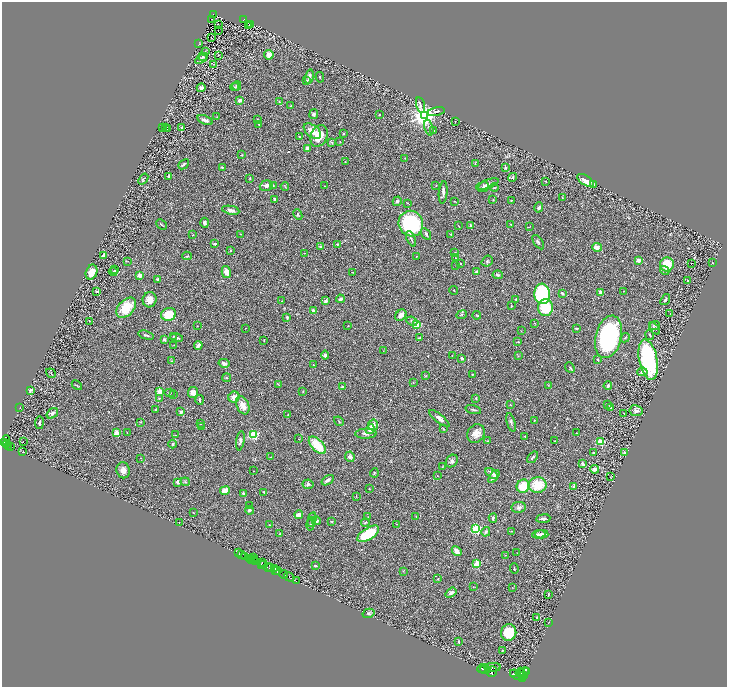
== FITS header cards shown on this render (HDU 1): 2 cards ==
NAXIS1  =                 1450
NAXIS2  =                 1369

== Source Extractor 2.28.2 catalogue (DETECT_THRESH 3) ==
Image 1450 x 1369 px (HDU 1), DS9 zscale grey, zoomed out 1/2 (1 PNG px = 2 x 2 image px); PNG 729 x 689 px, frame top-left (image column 2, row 1369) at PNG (2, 2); each listed source drawn as its Kron ellipse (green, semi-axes under 4 px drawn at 4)
Background 0.433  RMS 0.028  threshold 0.0852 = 3 sigma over >= 5 px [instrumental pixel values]
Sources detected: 395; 49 cannot appear on this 1/2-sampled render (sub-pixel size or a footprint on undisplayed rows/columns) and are neither listed nor drawn; the other 346 listed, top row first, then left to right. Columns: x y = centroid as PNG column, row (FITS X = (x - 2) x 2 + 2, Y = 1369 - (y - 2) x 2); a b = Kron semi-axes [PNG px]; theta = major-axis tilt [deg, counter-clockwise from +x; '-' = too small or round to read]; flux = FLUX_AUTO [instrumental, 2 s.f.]
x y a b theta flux
213 14 2 2 - 34
212 19 2 1 - 1.5
244 19 2 2 - 57
218 24 2 1 - 2.7
251 24 3 2 - 2.7
249 26 2 1 - 4.5
218 31 2 1 - 53
211 37 3 1 - 2.3
199 44 2 1 - 2.9
206 52 2 1 - 36
218 55 2 1 - 2.1
269 55 5 4 - 31
203 57 3 3 - 6
201 58 7 3 33 12
214 64 3 2 - 2.4
309 77 7 4 78 27
320 77 5 2 - 3.8
307 81 4 3 - 5.4
237 86 5 3 - 6
235 87 4 3 - 5
201 88 4 3 - 17
240 100 3 2 - 20
279 102 3 2 - 3.2
420 105 8 3 -77 9.3
291 106 3 2 - 3.5
436 112 9 2 12 8.8
314 114 5 4 - 11
379 115 2 2 - 2.9
424 116 4 4 - 6200
217 117 2 2 - 1.7
205 120 8 3 -20 20
257 120 4 3 - 5.2
455 121 2 2 - 5.4
259 125 3 2 - 2.7
163 127 2 2 - 1.9
182 127 4 3 - 6.4
166 128 3 2 - 2.2
168 128 3 2 - 3.9
429 128 8 3 -75 10
312 131 10 6 -38 46
433 131 3 2 - 3.4
343 133 2 2 - 4.3
319 136 11 8 66 80
299 137 2 2 - 2.3
331 142 4 3 - 4.6
340 142 2 2 - 2.3
308 148 3 3 - 27
242 155 3 2 - 2.7
405 158 2 1 - 2.8
345 162 2 2 - 3.8
184 164 6 2 41 9.1
475 164 3 2 - 1.9
222 167 4 3 - 5.4
505 168 4 3 - 5.7
168 176 4 2 - 6.4
512 177 5 3 - 6.7
250 178 3 3 - 4.1
143 179 6 2 52 5.4
585 180 9 4 -32 40
546 181 3 1 - 2.5
487 184 12 4 18 18
594 184 2 2 - 11
273 185 2 2 - 2.4
436 185 3 2 - 2.6
266 186 6 5 - 23
285 186 4 2 - 3.2
324 186 2 2 - 1.9
483 187 6 4 39 13
494 188 4 2 - 3.7
443 192 11 4 84 24
562 198 2 2 - 3.4
275 199 2 2 - 31
493 199 4 2 - 3.1
511 200 3 2 - 3.9
397 201 5 4 - 8.9
454 201 2 1 - 1.9
408 203 3 2 - 3.6
539 207 5 4 - 10
231 210 9 4 -11 18
298 215 6 4 -66 7.6
205 223 5 3 - 9.6
411 224 13 12 - 480
510 224 3 2 - 1.9
161 225 6 2 -42 6.8
471 225 2 2 - 24
459 226 2 1 - 2.4
530 226 2 2 - 1.8
240 234 2 2 - 2.1
426 234 7 3 -58 12
451 234 3 3 - 5.7
193 235 3 2 - 3.6
411 239 8 3 -66 9.4
538 242 8 4 -55 10
215 244 4 2 - 5.9
337 244 3 2 - 4.6
321 246 2 2 - 27
597 247 5 3 - 32
231 250 2 2 - 4.5
455 252 2 2 - 2
304 253 2 2 - 1.2
104 256 4 3 - 21
187 256 4 2 - 5.3
416 256 2 2 - 2.1
455 258 2 2 - 2.3
638 260 2 2 - 89
128 261 4 2 - 3.1
487 261 6 5 - 8.2
460 263 3 2 - 3.4
691 263 2 1 - 26
712 263 3 1 - 2.8
667 264 7 7 - 130
456 266 2 2 - 1.8
115 269 2 1 - 2.5
665 271 5 4 - 6.9
92 272 7 5 69 60
113 272 4 3 - 7.3
226 272 6 4 -77 31
353 272 2 2 - 1.7
477 272 2 2 - 37
140 275 2 2 - 110
498 275 5 3 - 8.2
157 279 4 3 - 8.6
688 281 2 2 - 2.2
454 290 4 2 - 2.6
97 291 3 2 - 13
623 291 2 1 - 3.5
601 292 2 2 - 69
562 293 4 3 - 7.9
542 294 10 8 -85 490
340 299 4 3 - 12
516 299 2 2 - 4.2
150 300 7 7 - 41
665 300 6 2 52 9.8
282 301 3 2 - 2.4
326 301 4 3 - 15
511 306 2 2 - 6.2
126 308 12 7 45 140
545 308 8 7 - 170
313 311 2 2 - 70
169 314 7 6 - 110
670 314 2 2 - 1.9
401 315 6 5 - 27
461 315 5 2 - 4.4
477 315 4 2 - 3.8
287 317 2 2 - 12
90 321 3 2 - 1.9
412 321 6 3 -24 10
535 323 3 2 - 1.9
417 325 3 3 - 280
655 325 5 4 - 8.2
197 326 3 2 - 1.8
348 326 2 2 - 2.3
245 328 2 1 - 1.7
576 328 3 2 - 7.4
654 328 7 4 -50 7.2
521 331 2 1 - 1.9
146 335 8 3 -15 8.5
650 335 5 2 - 4
173 337 3 2 - 3.1
608 337 21 13 77 720
177 338 6 4 -8 10
419 338 4 3 - 5.1
625 338 5 3 - 5.6
164 340 2 2 - 45
264 340 3 1 - 2.2
518 342 3 2 - 3
174 345 2 2 - 2.3
198 345 4 3 - 20
383 351 2 1 - 1.7
325 355 4 3 - 15
452 355 3 1 - 1.6
519 356 3 2 - 2.8
462 358 3 2 - 8.1
598 360 2 2 - 12
648 360 20 9 -79 750
172 361 4 2 - 4.1
224 363 5 4 - 22
313 365 2 2 - 7.6
570 367 6 3 -50 6.5
642 372 5 3 - 18
51 373 5 2 - 3.8
472 374 2 2 - 3.8
425 376 4 2 - 3.5
226 378 4 2 - 4.4
413 382 3 3 - 3.7
278 384 4 2 - 2.6
77 385 5 3 - 6.2
548 385 2 2 - 2.1
608 386 4 3 - 6.9
342 387 2 2 - 14
30 390 3 2 - 9.4
303 391 3 2 - 3.2
160 392 2 2 - 170
193 392 5 5 - 29
170 393 5 3 - 5.1
173 395 2 1 - 1.3
234 397 6 5 - 27
159 398 3 3 - 3.7
476 399 3 2 - 4.1
199 400 5 2 - 6.2
608 404 2 2 - 2.2
243 405 9 6 -67 43
510 405 3 2 - 2.4
611 407 4 3 - 5.7
20 408 2 1 - 1.5
155 409 3 2 - 3.5
473 410 8 2 -15 7.7
636 411 7 5 -9 17
181 412 3 3 - 14
52 413 6 4 35 15
624 413 3 2 - 3.5
288 414 3 2 - 2.7
439 418 12 4 -39 22
339 421 5 2 - 4.1
534 421 2 2 - 2.5
140 422 3 2 - 3.7
511 422 9 3 -74 12
39 423 6 2 82 10
200 423 3 2 - 4.9
373 425 5 5 - 21
201 426 2 2 - 2.1
370 429 5 3 - 46
443 429 3 2 - 3.4
127 432 3 2 - 2.4
116 433 2 2 - 140
476 433 10 8 50 43
577 433 2 2 - 1.5
366 434 11 5 1 16
175 435 3 2 - 2.5
254 435 3 3 - 600
525 436 3 2 - 3
299 439 2 1 - 1.5
5 441 6 4 73 620
240 441 9 4 80 17
488 441 3 2 - 3.7
554 441 2 1 - 2.3
23 442 2 1 - 5.2
600 442 3 2 - 270
4 443 3 2 - 270
173 444 4 4 - 9.6
7 445 3 2 - 190
317 445 11 5 -46 130
9 446 2 2 - 140
11 447 2 2 - 15
23 452 3 1 - 1.8
594 453 3 3 - 4.5
625 453 4 3 - 13
271 457 2 2 - 2.2
350 457 5 4 - 13
532 457 6 3 50 9.4
141 458 2 2 - 1.8
452 461 7 5 50 15
583 464 4 3 - 18
442 467 3 2 - 2.8
594 469 4 3 - 18
123 470 8 6 -78 34
253 471 2 1 - 4.6
374 473 4 3 - 5.6
492 473 7 4 -38 18
437 475 2 2 - 2.5
494 477 7 4 54 30
611 477 4 2 - 2.4
328 480 7 3 34 15
178 482 4 3 - 19
185 482 4 2 - 5.2
308 484 5 4 - 8.9
538 485 9 8 - 130
523 486 7 6 - 130
574 486 4 2 - 9.9
369 489 2 2 - 2.1
225 491 5 3 - 46
264 492 3 2 - 4.4
244 493 2 2 - 49
356 496 3 1 - 2.2
249 506 2 2 - 1.8
519 507 7 5 9 17
249 510 4 3 - 11
193 513 3 2 - 2.3
299 515 4 3 - 30
416 516 3 2 - 2.4
368 517 3 2 - 1.9
493 518 5 2 - 8.5
543 519 7 3 6 11
312 520 7 3 78 11
316 521 4 4 - 14
331 521 4 2 - 3.5
179 522 2 2 - 19
365 523 4 2 - 4.7
311 524 6 3 77 6.1
397 524 2 2 - 2.7
269 525 2 2 - 2.6
476 529 3 3 - 780
512 531 2 2 - 1.6
486 532 5 3 - 11
280 534 3 2 - 3.5
368 534 12 6 32 230
539 534 7 3 7 19
542 534 6 3 -2 21
457 551 5 4 - 25
238 553 2 2 - 44
517 553 2 1 - 1.4
241 555 2 1 - 370
505 555 2 2 - 2.6
244 556 3 1 - 32
249 558 3 2 - 76
254 558 2 1 - 130
252 560 2 1 - 27
254 560 2 1 - 100
255 561 2 1 - 190
262 563 2 1 - 240
261 564 3 1 - 270
263 564 4 3 - 180
477 564 3 2 - 260
315 566 3 2 - 5.6
267 567 4 1 - 170
271 568 3 2 - 300
274 568 3 2 - 540
514 569 5 2 - 4.1
276 570 3 1 - 210
278 570 3 2 - 350
403 571 3 2 - 2.6
284 574 4 2 - 350
289 577 6 2 -34 570
438 579 3 3 - 4.6
296 581 2 1 - 9.2
473 587 2 2 - 1.7
512 587 2 1 - 1.7
451 593 6 4 38 17
548 594 3 2 - 5.2
368 613 6 4 16 8.6
537 617 4 3 - 5.9
548 623 3 1 - 2.2
509 633 8 7 - 160
459 642 3 2 - 5.2
502 650 3 2 - 2.8
493 667 8 4 2 4100
483 668 5 3 - 2400
485 669 5 4 - 5000
492 672 5 5 - 2800
523 672 6 4 48 2800
526 672 3 1 - 630
520 673 5 3 - 1700
513 674 4 2 - 1600
516 675 6 4 -38 5300
523 676 3 3 - 1500
523 678 4 2 - 1100
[49 sub-pixel or undisplayed-footprint detections neither listed nor drawn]